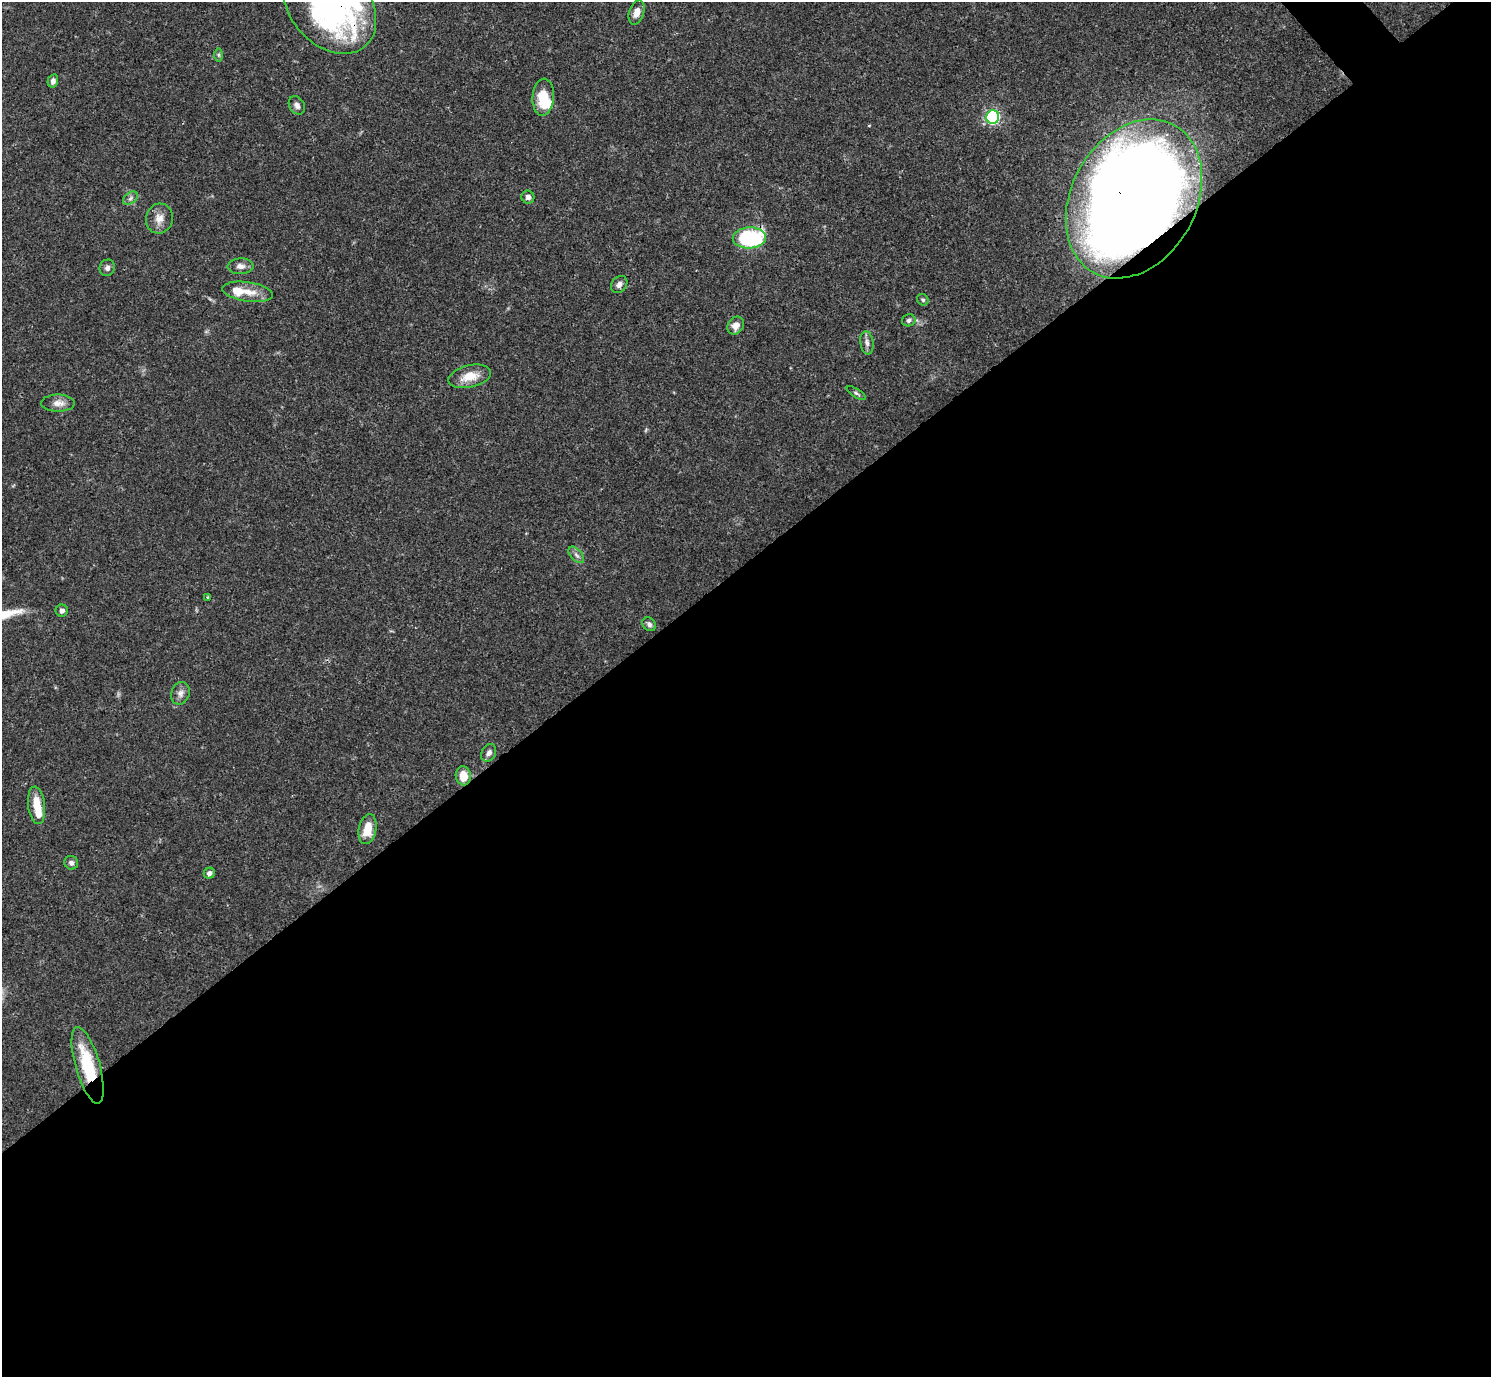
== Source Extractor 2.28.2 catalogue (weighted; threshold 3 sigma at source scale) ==
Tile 15 of 4 x 4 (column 3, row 4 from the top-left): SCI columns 2980-4468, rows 159-1533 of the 5962 x 5959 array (HDU 1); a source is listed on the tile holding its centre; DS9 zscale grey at full resolution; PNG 1493 x 1379 px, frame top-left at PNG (2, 2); each listed source drawn as its Kron ellipse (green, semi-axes under 4 px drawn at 4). Shown black and unused: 59% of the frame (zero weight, under 3 of 4 exposures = <1% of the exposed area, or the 3 px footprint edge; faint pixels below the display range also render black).
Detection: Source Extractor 2.28.2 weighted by HDU 2 'WHT'; one run over the whole footprint, this tile lists its part. Background 0.0412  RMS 0.0026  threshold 0.0119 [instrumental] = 3 sigma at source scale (4.5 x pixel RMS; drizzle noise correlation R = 1.50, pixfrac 1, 0.05/0.05 arcsec/px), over >= 5 px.
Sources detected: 39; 1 inside a brighter object's white glare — neither listed nor drawn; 3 inside a brighter listed object's ellipse — not listed separately; the other 35 listed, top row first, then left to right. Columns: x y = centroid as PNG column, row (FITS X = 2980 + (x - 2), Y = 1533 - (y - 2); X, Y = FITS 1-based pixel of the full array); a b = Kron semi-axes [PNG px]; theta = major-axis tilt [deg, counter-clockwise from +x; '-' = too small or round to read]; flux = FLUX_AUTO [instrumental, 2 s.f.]
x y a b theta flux
330 6 54 39 -48 70
637 12 12 7 72 2.4
218 55 6 4 -89 0.46
53 81 7 5 75 1
543 97 18 10 85 6.7
297 105 10 7 -58 1.1
993 117 7 6 - 43
528 197 6 6 - 0.93
130 198 8 5 38 0.83
1134 199 84 62 61 580
159 218 15 13 76 2.7
749 238 16 10 3 27
240 266 13 8 1 1.5
107 268 8 7 - 0.94
619 284 9 7 49 1.2
248 292 25 9 -8 4.1
923 300 6 5 - 0.52
909 320 7 6 - 0.71
736 325 9 8 - 2
867 343 11 6 -81 1.2
470 376 22 11 13 4.6
856 393 11 3 -33 0.53
58 403 17 8 -1 2.2
576 555 10 5 -49 0.96
208 597 4 4 - 0.29
62 611 6 6 - 0.91
649 624 7 6 - 0.86
180 693 11 9 70 1.4
489 753 9 7 60 1.3
463 776 9 7 -80 3.7
37 805 19 8 -83 4.8
367 829 15 8 78 4.9
71 863 7 6 - 0.94
209 873 6 5 - 0.91
88 1065 39 12 -74 14
Overlapping masked pixels (flux is a lower limit): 3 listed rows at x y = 330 6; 1134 199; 88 1065
Isophote crosses this tile's border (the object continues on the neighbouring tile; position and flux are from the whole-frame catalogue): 1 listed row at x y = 330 6